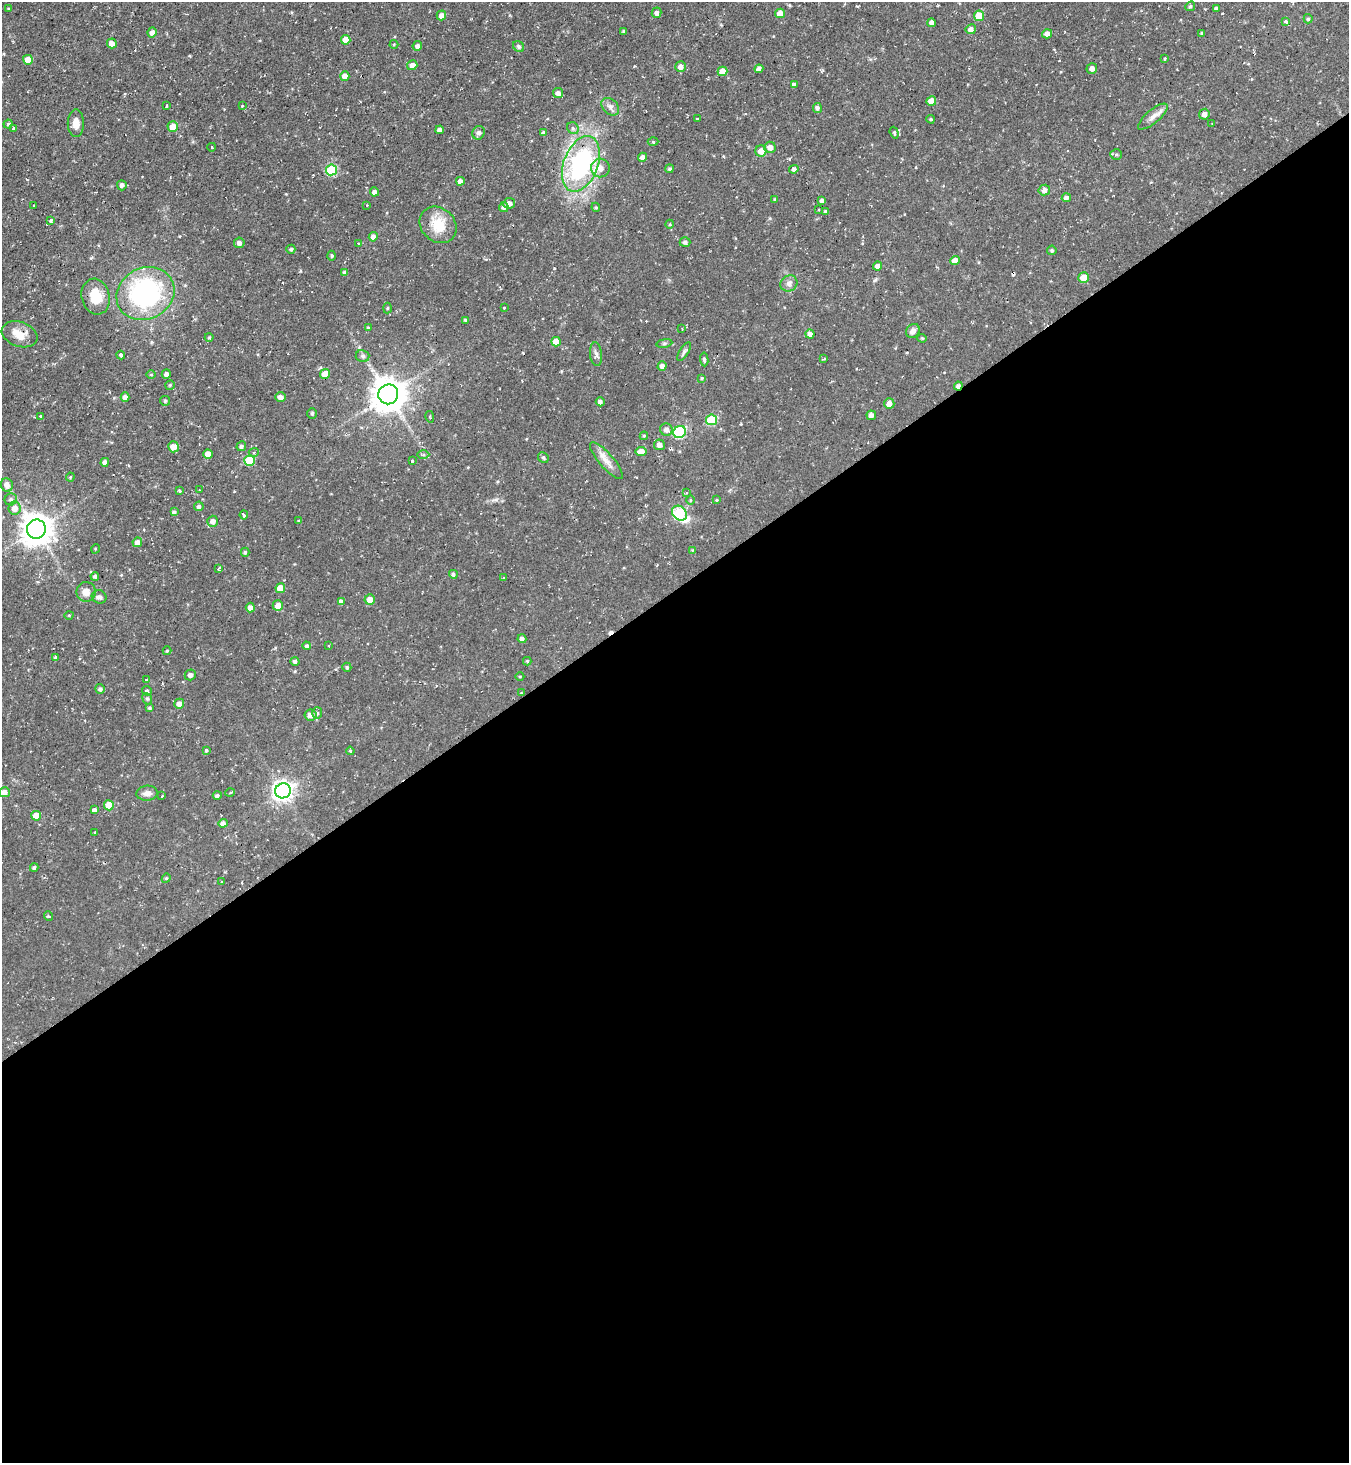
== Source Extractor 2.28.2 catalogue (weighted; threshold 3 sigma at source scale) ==
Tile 15 of 4 x 4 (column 3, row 4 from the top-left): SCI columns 2850-4196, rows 2-1462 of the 5837 x 5845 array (HDU 1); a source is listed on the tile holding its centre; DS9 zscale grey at full resolution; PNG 1351 x 1465 px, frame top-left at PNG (2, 2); each listed source drawn as its Kron ellipse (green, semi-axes under 4 px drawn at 4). Shown black and unused: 60% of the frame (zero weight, under 2 of 3 exposures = <1% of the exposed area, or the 3 px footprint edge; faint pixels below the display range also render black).
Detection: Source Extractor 2.28.2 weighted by HDU 2 'WHT'; one run over the whole footprint, this tile lists its part. Background 0.0495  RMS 0.0059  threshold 0.0263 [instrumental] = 3 sigma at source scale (4.5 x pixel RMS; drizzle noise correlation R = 1.50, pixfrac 1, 0.05/0.05 arcsec/px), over >= 5 px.
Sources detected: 217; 1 inside a brighter object's white glare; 6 cosmic-ray / hot-pixel residue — neither listed nor drawn; the other 210 listed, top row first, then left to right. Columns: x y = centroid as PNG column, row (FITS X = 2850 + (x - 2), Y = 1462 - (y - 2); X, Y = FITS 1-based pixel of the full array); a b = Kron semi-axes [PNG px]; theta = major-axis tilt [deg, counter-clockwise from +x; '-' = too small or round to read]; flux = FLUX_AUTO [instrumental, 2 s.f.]
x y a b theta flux
1190 6 5 4 - 0.91
8 8 4 2 - 0.44
1216 8 4 3 - 0.96
657 13 5 5 - 1.5
780 13 5 4 - 7.3
441 15 5 4 - 3.1
979 16 5 5 - 11
1308 19 5 4 - 0.82
1286 21 4 3 - 2.5
932 23 4 4 - 2.6
971 29 5 4 - 2.5
624 31 4 3 - 0.75
152 32 5 4 - 2.6
1202 33 3 3 - 0.91
1047 34 5 4 - 2.6
346 40 5 4 - 5.8
112 43 5 5 - 3.5
394 44 4 4 - 0.65
417 46 5 4 - 2.1
519 46 6 5 - 1.2
1165 59 3 3 - 0.66
28 60 5 5 - 5.7
412 65 5 5 - 2.8
681 67 5 5 - 3
1092 68 5 5 - 2
759 69 4 4 - 3
722 71 5 4 - 7
345 76 5 5 - 4.2
794 84 4 3 - 1.6
558 93 5 5 - 2.3
931 101 5 5 - 6.6
166 106 4 2 - 0.45
242 106 3 3 - 2.5
610 107 10 7 -45 2.4
817 108 5 4 - 1.5
1204 114 5 5 - 2.8
1153 117 18 6 40 3.6
697 119 3 2 - 1.2
931 119 4 3 - 0.66
76 123 13 8 90 4.4
8 124 4 4 - 0.86
1212 124 3 2 - 0.41
173 127 5 5 - 6.2
13 128 4 3 - 1.2
573 128 6 5 - 1.3
440 130 4 4 - 2.6
479 133 7 6 - 1.6
543 133 3 3 - 1.4
894 133 6 4 -71 0.77
653 142 5 3 - 0.59
212 147 4 2 - 0.38
770 147 5 5 - 3.5
761 151 5 5 - 5.4
1116 154 6 5 - 0.95
642 157 5 4 - 2.1
581 164 29 17 69 79
600 168 9 9 - 5.2
669 169 4 4 - 1
794 169 5 4 - 1.7
331 170 5 5 - 39
460 181 4 4 - 2.5
122 185 5 5 - 1.4
1044 190 6 5 - 3
374 192 4 4 - 2.3
1066 198 4 4 - 1.8
775 199 4 3 - 0.65
822 201 4 4 - 2.2
509 203 6 5 - 2.7
367 205 3 2 - 0.42
34 206 3 3 - 1.8
504 207 5 5 - 1.8
596 207 5 4 - 0.72
818 210 3 2 - 1
826 211 4 4 - 1.4
51 221 4 3 - 2.1
670 224 4 3 - 0.5
438 225 20 16 -42 14
373 237 4 4 - 3
685 242 5 5 - 1.6
239 243 5 5 - 1.8
358 244 3 3 - 1.3
291 249 4 4 - 1
1052 250 5 4 - 1.2
332 256 5 3 - 0.58
955 260 5 4 - 5.2
878 266 4 4 - 3.4
345 272 4 4 - 1.4
1084 278 5 5 - 7.7
789 283 9 7 35 2.2
145 293 30 25 27 85
96 297 18 14 -76 14
387 308 5 3 - 0.53
504 308 3 2 - 1
466 320 4 4 - 1.1
368 328 3 3 - 0.59
682 329 3 2 - 0.41
913 331 7 6 - 2.9
19 334 18 12 -19 8.3
810 334 4 4 - 2.8
209 337 4 4 - 0.67
922 338 4 4 - 0.64
556 342 5 5 - 6.5
664 343 8 4 8 1.1
684 352 11 4 58 1.4
596 354 12 6 -84 2
121 355 4 3 - 10
363 356 7 6 - 1.4
704 359 7 4 -84 0.96
824 359 4 3 - 0.77
662 366 5 4 - 2.5
166 374 5 4 - 1.9
325 374 5 4 - 7.2
151 375 5 3 - 0.52
702 378 3 3 - 0.56
170 385 5 4 - 0.74
958 386 4 4 - 1.7
388 394 10 10 - 1100
125 397 4 4 - 2.8
280 397 5 5 - 2.7
165 401 5 5 - 0.81
600 402 5 4 - 1.8
889 404 5 5 - 3.3
312 413 5 4 - 0.81
871 415 4 4 - 2.7
41 416 3 3 - 2.3
430 417 6 3 -80 0.73
712 420 5 5 - 28
666 429 6 6 - 2.8
680 432 6 6 - 50
644 436 4 3 - 0.7
659 445 5 5 - 2.8
241 446 5 4 - 1.3
173 447 5 5 - 5.3
254 452 5 3 - 0.77
641 452 5 4 - 5.1
208 454 4 4 - 5.3
423 455 6 4 0 0.95
543 457 5 5 - 1.1
249 460 5 5 - 24
412 461 3 3 - 3
606 461 23 7 -49 5.4
105 462 4 4 - 2.2
70 477 4 4 - 0.54
7 485 7 6 - 3.4
199 490 2 2 - 0.52
179 491 3 3 - 0.68
686 493 4 3 - 0.72
11 499 6 5 - 1.6
690 500 5 3 - 0.56
717 500 3 3 - 1.1
199 506 5 4 - 1.5
14 508 6 6 - 4.8
174 512 4 3 - 1.1
679 513 8 6 -43 42
244 515 4 3 - 5.8
213 521 5 5 - 2.8
299 521 4 3 - 0.5
36 529 9 9 - 860
137 542 5 4 - 2.8
95 549 5 3 - 0.52
692 550 3 3 - 0.45
245 552 4 4 - 0.94
218 569 3 3 - 7.7
453 574 4 4 - 1.1
95 576 4 4 - 1.2
503 578 3 3 - 0.47
280 588 5 5 - 7
86 592 10 9 - 4.2
99 597 7 6 - 1.8
370 599 5 5 - 4.4
341 602 4 4 - 2.4
278 606 5 5 - 4.8
250 607 5 4 - 2.8
69 615 4 3 - 0.45
522 639 4 4 - 1.9
307 646 4 4 - 1.3
328 646 2 2 - 0.53
167 651 4 4 - 0.58
56 658 3 3 - 6.7
295 661 4 4 - 1.4
527 661 4 4 - 0.68
347 667 4 4 - 0.92
190 675 5 5 - 1.8
520 676 4 3 - 0.47
146 680 3 3 - 0.56
100 689 5 4 - 1.5
147 691 5 4 - 1.1
521 693 3 2 - 0.48
147 699 6 4 -67 0.85
179 704 5 5 - 3.2
149 708 4 4 - 0.96
317 713 6 5 - 1.1
310 715 6 5 - 3.3
206 750 3 3 - 1.7
350 751 4 3 - 0.62
283 791 8 7 - 320
4 792 5 5 - 3.4
147 793 11 7 4 2.9
230 793 5 3 - 0.79
217 795 4 4 - 1.2
162 796 3 2 - 0.57
109 805 5 5 - 8.6
94 810 4 4 - 1.6
36 816 5 5 - 8.4
223 823 5 4 - 2.5
95 832 3 2 - 0.45
34 867 4 4 - 1
166 878 5 4 - 0.8
222 882 3 2 - 0.49
48 916 5 3 - 0.65
Overlapping masked pixels (flux is a lower limit): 1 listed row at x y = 958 386
Isophote crosses this tile's border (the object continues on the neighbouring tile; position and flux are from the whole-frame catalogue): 1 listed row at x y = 4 792